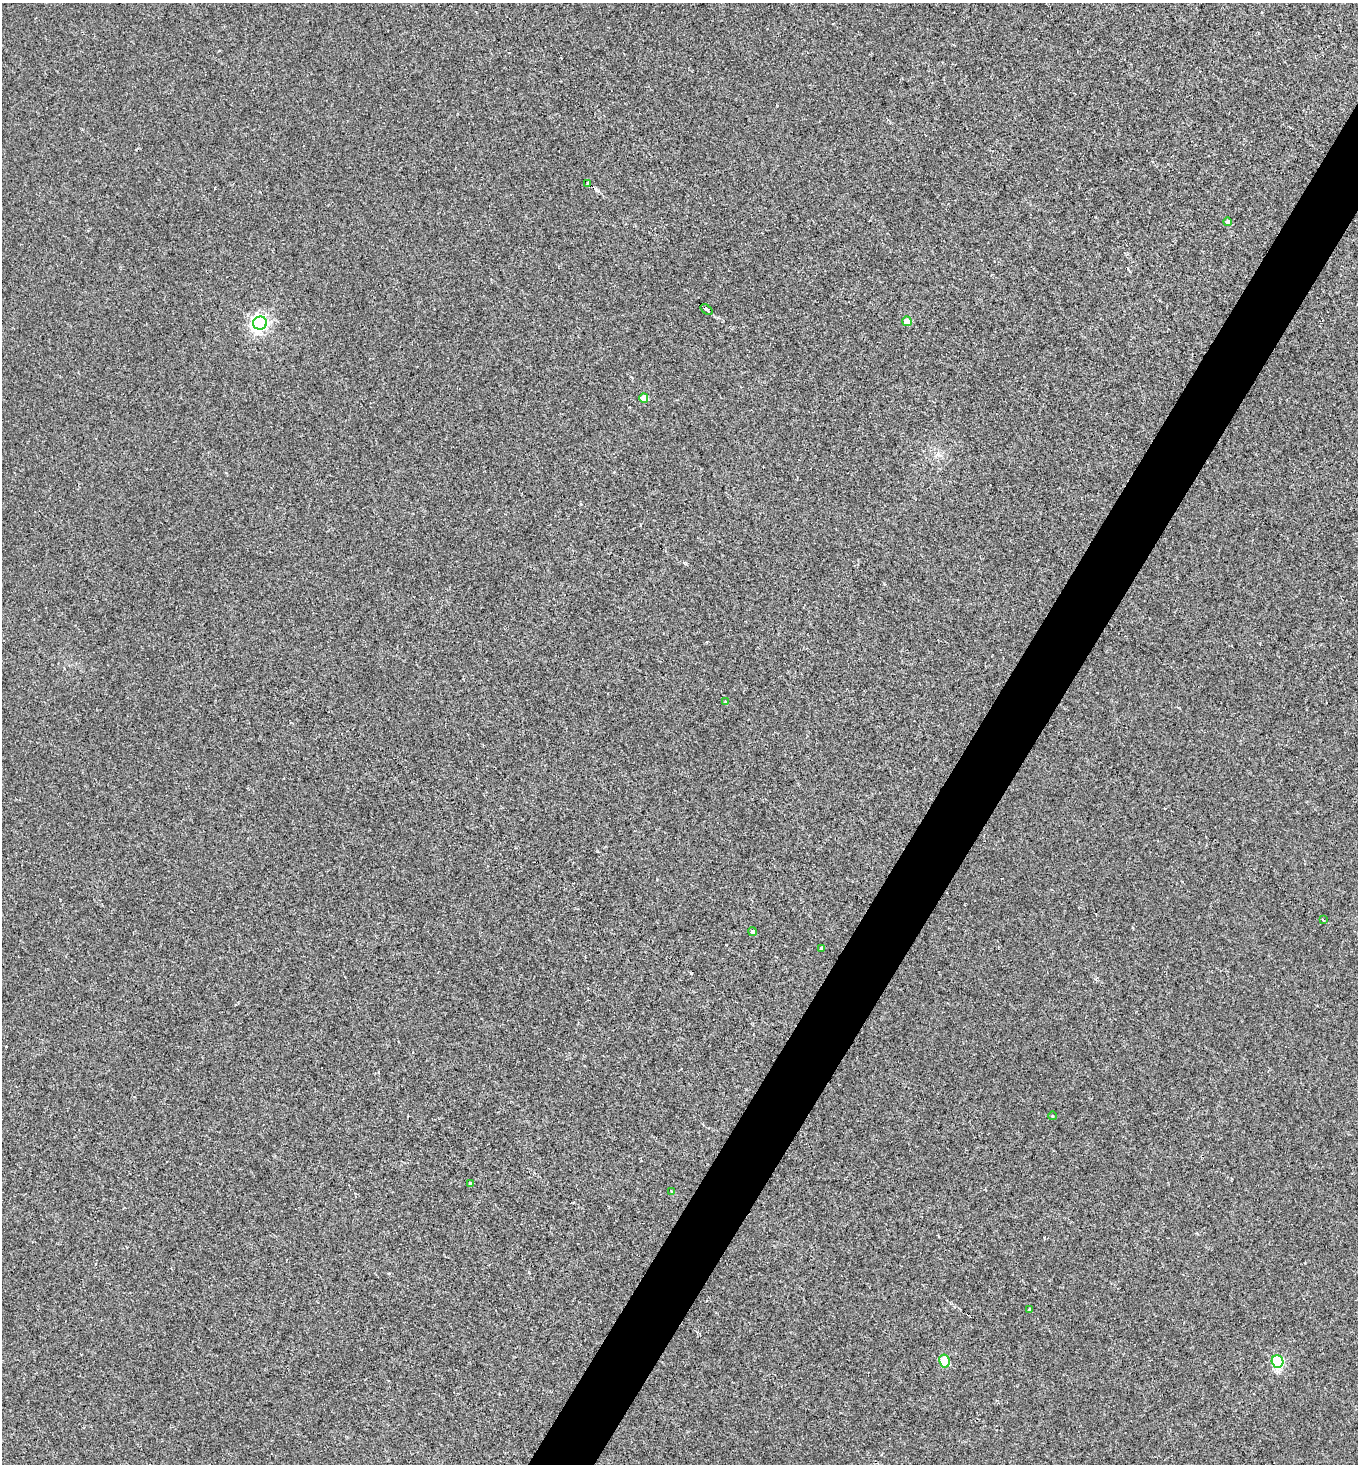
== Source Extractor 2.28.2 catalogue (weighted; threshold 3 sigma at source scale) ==
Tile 10 of 4 x 4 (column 2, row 3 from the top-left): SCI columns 1502-2857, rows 1463-2924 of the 5857 x 5849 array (HDU 1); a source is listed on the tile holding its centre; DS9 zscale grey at full resolution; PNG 1360 x 1466 px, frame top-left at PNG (2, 3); each listed source drawn as its Kron ellipse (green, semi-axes under 4 px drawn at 4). Shown black and unused: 4% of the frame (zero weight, under 2 of 3 exposures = <1% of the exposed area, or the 3 px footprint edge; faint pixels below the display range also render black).
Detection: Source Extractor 2.28.2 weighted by HDU 2 'WHT'; one run over the whole footprint, this tile lists its part. Background 3.64e-04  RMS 0.0048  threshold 0.0216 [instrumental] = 3 sigma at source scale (4.5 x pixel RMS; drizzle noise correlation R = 1.50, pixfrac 1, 0.05/0.05 arcsec/px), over >= 5 px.
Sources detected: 17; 1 cosmic-ray / hot-pixel residue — neither listed nor drawn; the other 16 listed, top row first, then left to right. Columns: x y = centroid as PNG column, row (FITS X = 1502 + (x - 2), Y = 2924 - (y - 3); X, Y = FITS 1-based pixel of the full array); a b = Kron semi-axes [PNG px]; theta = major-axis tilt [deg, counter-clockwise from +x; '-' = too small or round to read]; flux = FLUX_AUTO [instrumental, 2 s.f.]
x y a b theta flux
588 183 4 3 - 14
1228 222 4 4 - 1.9
706 310 7 3 -37 3.3
907 321 5 4 - 5.6
260 323 7 6 - 160
644 398 4 4 - 5.4
725 702 4 3 - 0.59
1323 920 3 2 - 0.65
752 932 4 4 - 1.1
821 948 3 3 - 2
1053 1116 4 3 - 0.32
471 1183 4 3 - 1.1
672 1192 4 3 - 0.43
1030 1310 3 3 - 0.75
944 1361 6 5 - 13
1277 1361 6 6 - 51
Overlapping masked pixels (flux is a lower limit): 2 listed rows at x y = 588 183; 706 310